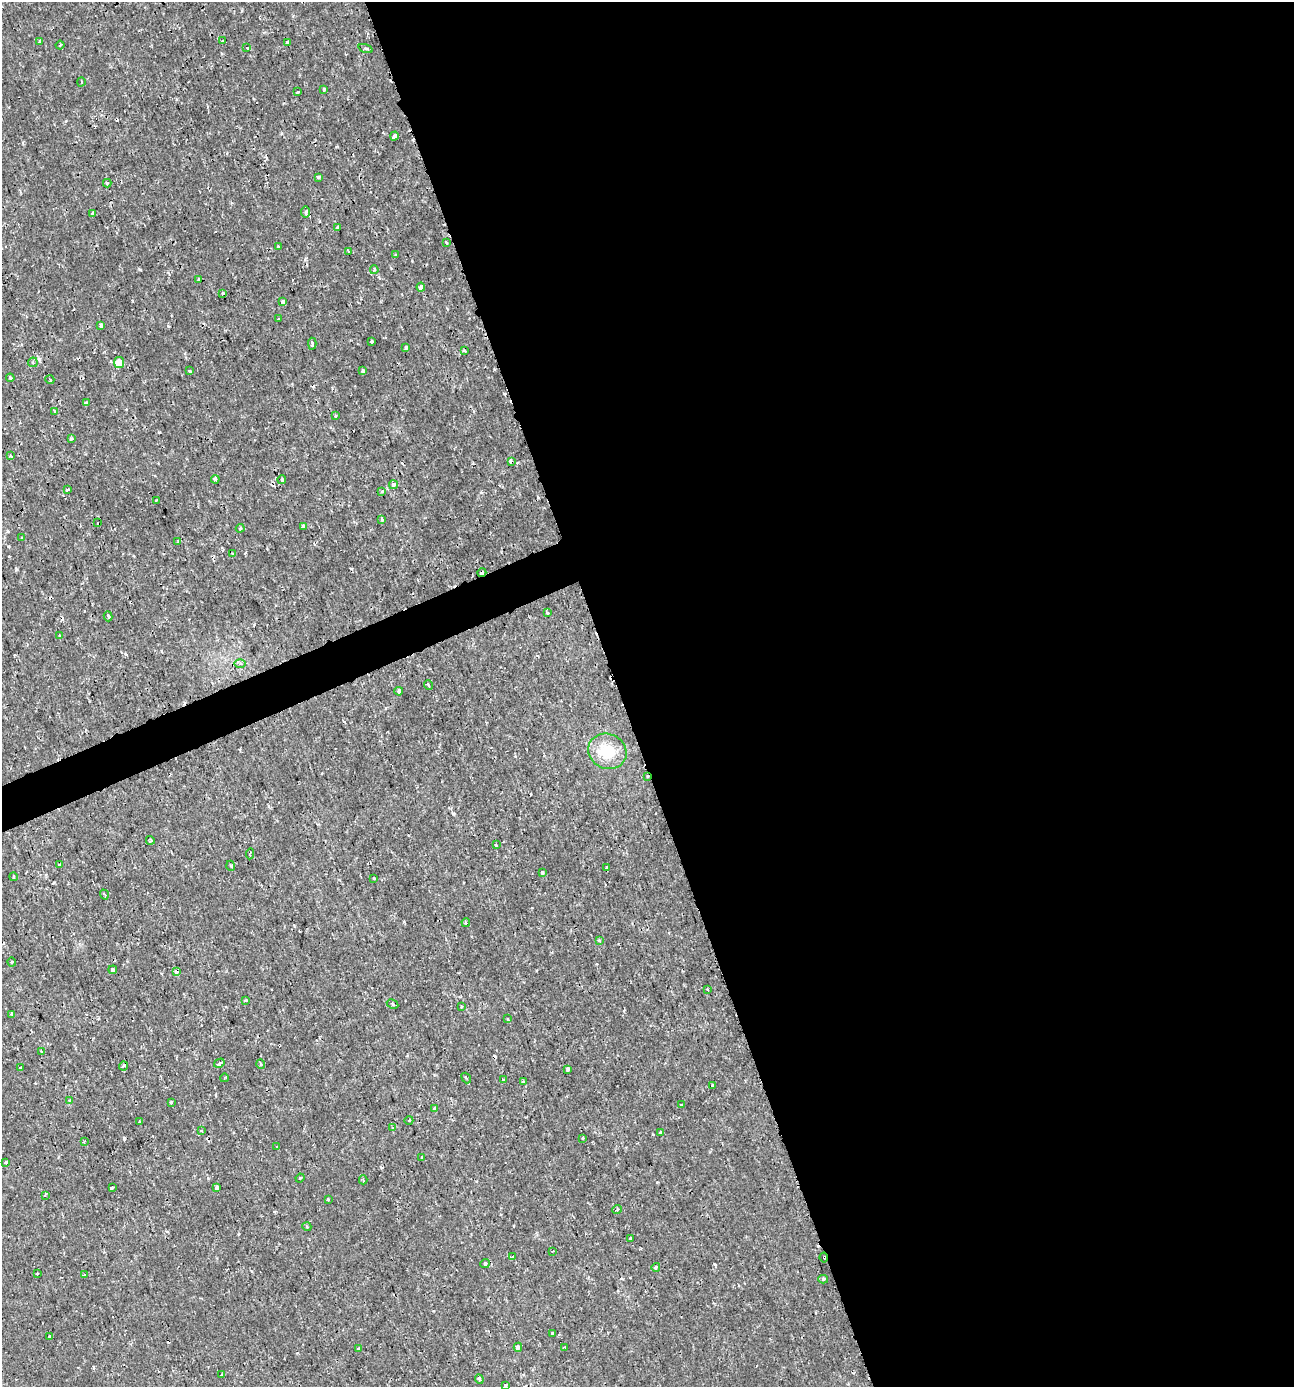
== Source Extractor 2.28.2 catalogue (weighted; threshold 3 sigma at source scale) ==
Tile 8 of 4 x 4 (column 4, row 2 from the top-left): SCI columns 4014-5305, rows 2770-4154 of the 5388 x 5543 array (HDU 1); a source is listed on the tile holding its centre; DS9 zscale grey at full resolution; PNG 1296 x 1389 px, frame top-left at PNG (2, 2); each listed source drawn as its Kron ellipse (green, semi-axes under 4 px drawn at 4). Shown black and unused: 54% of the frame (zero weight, under 2 of 3 exposures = <1% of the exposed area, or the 3 px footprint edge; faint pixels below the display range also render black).
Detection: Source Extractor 2.28.2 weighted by HDU 2 'WHT'; one run over the whole footprint, this tile lists its part. Background 0.00175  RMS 0.001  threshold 0.00458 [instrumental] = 3 sigma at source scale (4.5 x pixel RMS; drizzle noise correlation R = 1.50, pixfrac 1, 0.0396/0.0396 arcsec/px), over >= 5 px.
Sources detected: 147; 11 cosmic-ray / hot-pixel residue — neither listed nor drawn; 1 inside a brighter listed object's ellipse — not listed separately; the other 135 listed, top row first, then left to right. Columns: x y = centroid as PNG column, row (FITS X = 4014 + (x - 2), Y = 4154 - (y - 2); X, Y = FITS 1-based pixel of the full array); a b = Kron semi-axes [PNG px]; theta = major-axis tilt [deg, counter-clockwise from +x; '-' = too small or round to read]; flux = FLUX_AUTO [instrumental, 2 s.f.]
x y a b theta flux
223 41 4 2 - 0.19
40 42 4 3 - 0.39
287 42 3 3 - 0.43
60 45 4 2 - 0.091
247 48 3 3 - 0.14
365 48 7 3 -19 0.16
81 82 4 3 - 0.091
324 89 3 3 - 0.41
298 92 3 3 - 0.12
394 136 4 3 - 0.52
318 177 4 3 - 0.13
107 183 4 4 - 0.12
306 212 5 4 - 0.52
92 214 4 3 - 0.36
338 228 4 3 - 0.17
446 242 3 2 - 0.14
278 246 4 3 - 0.097
348 251 4 2 - 0.093
396 255 4 3 - 0.15
374 270 4 3 - 0.17
199 279 3 3 - 0.37
421 287 4 3 - 0.49
223 293 4 4 - 0.14
283 302 4 4 - 0.84
279 319 2 2 - 0.09
101 325 3 3 - 1.2
371 341 3 3 - 0.16
312 344 6 3 -88 0.18
406 347 4 3 - 0.54
464 350 3 3 - 0.22
33 362 5 4 - 0.17
119 363 5 5 - 1.6
190 371 3 2 - 0.18
363 371 4 3 - 0.64
10 378 4 3 - 0.19
50 380 4 3 - 0.098
86 403 4 3 - 0.29
54 411 3 3 - 0.26
335 416 4 3 - 0.09
71 439 3 3 - 0.39
11 456 4 3 - 0.13
511 461 3 3 - 1.2
215 479 4 3 - 0.9
282 480 4 4 - 0.18
393 485 4 3 - 0.85
67 490 3 3 - 0.26
382 491 3 3 - 0.29
156 500 3 2 - 0.12
382 519 4 3 - 0.26
97 523 3 2 - 0.24
304 527 4 4 - 0.81
240 528 4 3 - 0.12
21 538 3 3 - 0.16
178 542 4 3 - 0.12
233 554 3 3 - 0.33
482 573 4 3 - 0.38
548 613 3 3 - 0.1
108 616 5 3 - 0.19
60 636 4 3 - 0.13
240 664 5 4 - 0.18
428 685 5 3 - 0.31
399 691 4 4 - 0.17
607 751 19 17 -26 3.1
647 777 3 2 - 0.23
150 840 4 4 - 0.14
496 845 4 3 - 0.52
250 854 5 2 - 0.13
60 865 4 3 - 0.78
231 866 5 3 - 0.11
607 868 3 3 - 0.49
542 872 4 3 - 0.17
13 877 4 2 - 0.08
374 878 3 2 - 0.12
104 895 5 2 - 0.17
466 923 4 3 - 0.14
599 940 3 3 - 0.14
12 962 4 4 - 0.11
113 970 4 3 - 1.1
177 972 4 3 - 0.86
707 989 3 2 - 0.13
246 1000 4 3 - 0.21
393 1004 6 4 -28 0.21
461 1006 4 3 - 0.1
12 1014 3 3 - 0.14
508 1019 3 3 - 0.16
41 1051 3 3 - 0.16
219 1063 5 3 - 0.31
261 1064 5 3 - 0.094
124 1066 5 3 - 0.14
20 1068 4 3 - 0.12
568 1069 4 3 - 0.43
224 1078 4 3 - 0.094
466 1078 6 3 -53 0.11
503 1080 3 2 - 0.11
523 1082 3 3 - 0.19
712 1085 3 3 - 0.26
70 1100 4 2 - 0.091
171 1102 4 3 - 0.12
681 1105 3 3 - 0.26
435 1109 3 3 - 0.38
409 1120 4 3 - 0.082
139 1122 3 2 - 0.11
393 1127 4 3 - 0.12
202 1131 3 3 - 0.21
661 1133 3 3 - 0.57
583 1138 4 3 - 0.095
84 1142 4 3 - 0.11
277 1147 3 3 - 0.36
422 1157 3 2 - 0.069
6 1162 3 3 - 0.25
300 1178 4 3 - 0.11
363 1180 4 3 - 0.14
112 1188 4 2 - 0.16
217 1188 4 3 - 0.49
45 1195 3 2 - 0.1
328 1199 3 2 - 0.11
617 1210 5 3 - 0.19
307 1227 4 3 - 0.1
631 1238 4 3 - 0.49
552 1251 3 2 - 0.074
513 1257 3 2 - 0.18
824 1257 5 2 - 0.19
485 1263 5 3 - 0.48
656 1267 4 4 - 0.24
37 1274 3 3 - 0.27
85 1275 3 3 - 0.33
823 1279 5 4 - 0.18
552 1333 3 3 - 0.14
49 1337 3 3 - 0.13
518 1347 4 3 - 0.43
565 1348 3 2 - 0.16
358 1349 3 3 - 0.27
221 1375 3 3 - 0.1
479 1379 5 4 - 0.21
506 1386 4 3 - 0.29
Overlapping masked pixels (flux is a lower limit): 9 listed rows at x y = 306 212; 421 287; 511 461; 233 554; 482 573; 647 777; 60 865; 177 972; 824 1257
Isophote crosses this tile's border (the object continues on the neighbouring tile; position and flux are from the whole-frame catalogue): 1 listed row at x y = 506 1386
Unlisted compact peaks at least as high as the median listed source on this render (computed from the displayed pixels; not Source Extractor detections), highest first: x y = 168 326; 159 432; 16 569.